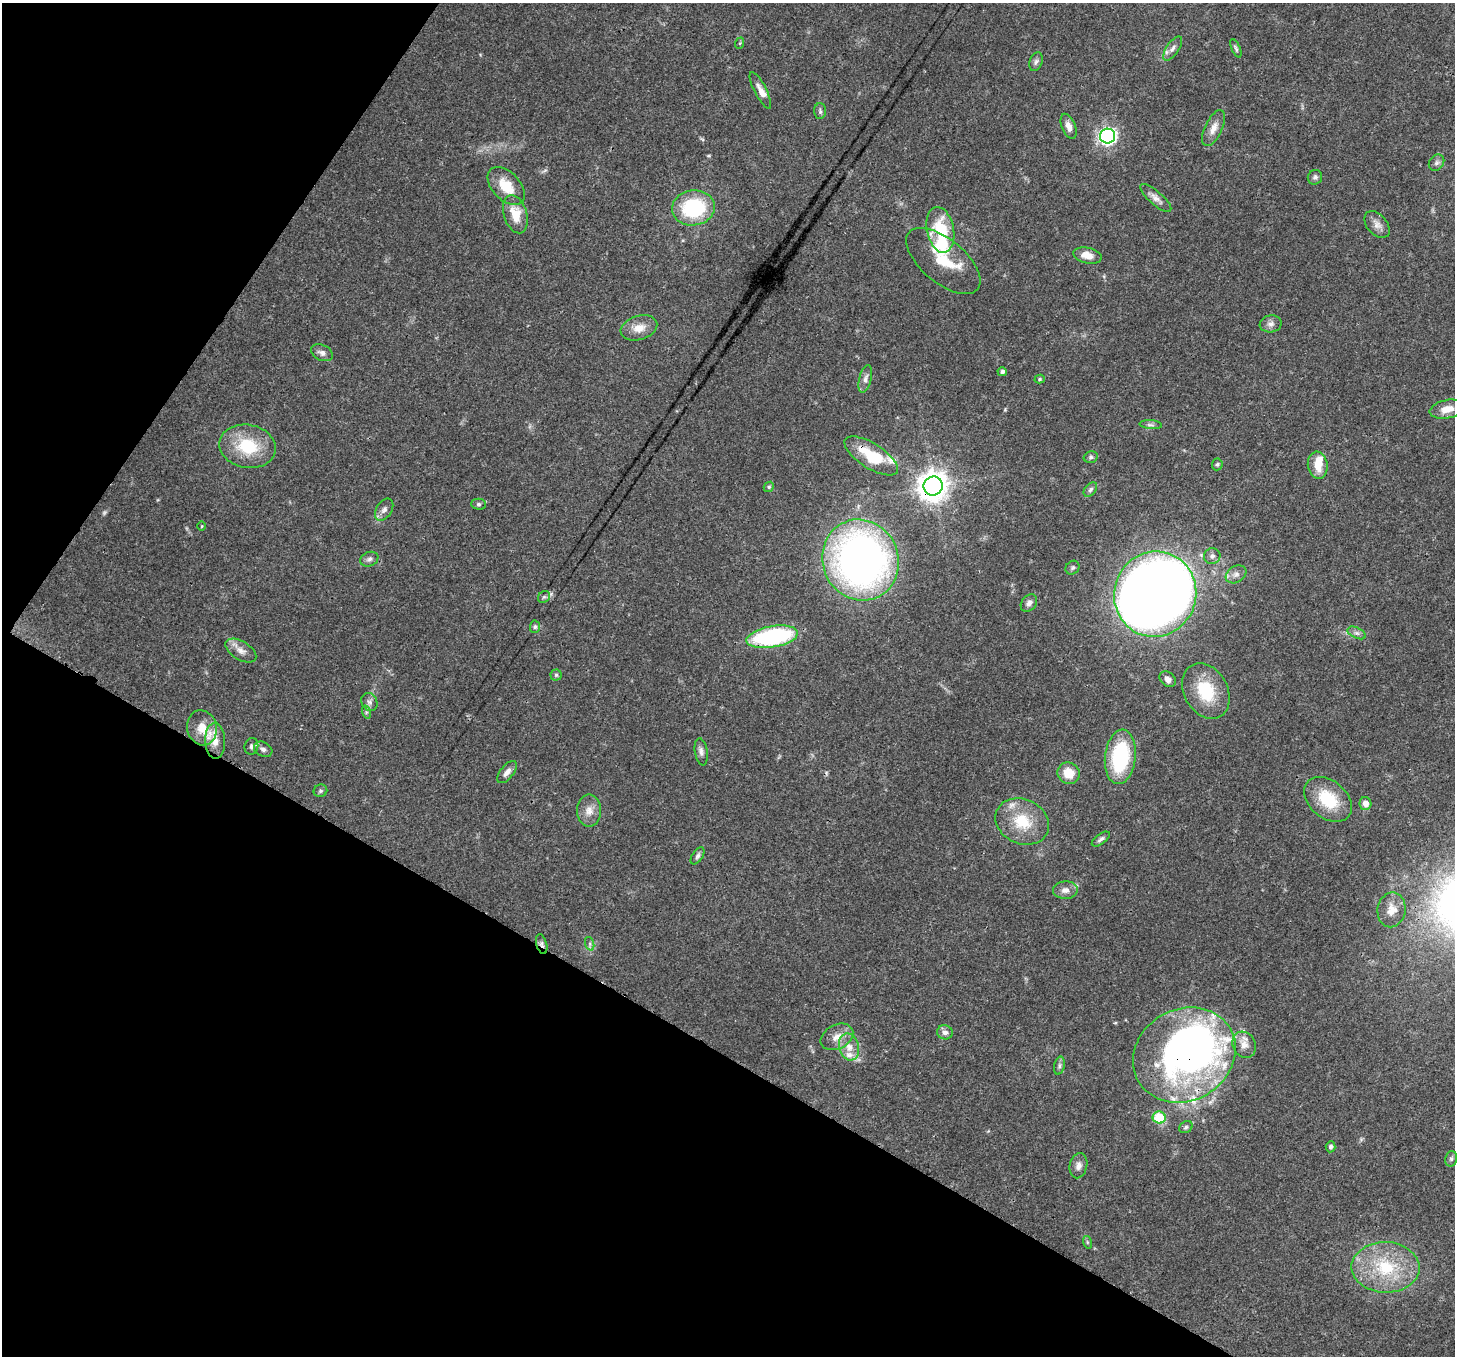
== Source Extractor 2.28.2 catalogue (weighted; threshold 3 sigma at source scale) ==
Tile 9 of 4 x 4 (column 1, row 3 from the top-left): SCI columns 77-1529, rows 1709-3062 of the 5960 x 6058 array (HDU 1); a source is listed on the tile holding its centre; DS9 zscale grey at full resolution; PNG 1457 x 1358 px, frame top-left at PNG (2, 3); each listed source drawn as its Kron ellipse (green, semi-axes under 4 px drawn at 4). Shown black and unused: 30% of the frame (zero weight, under 3 of 4 exposures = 8% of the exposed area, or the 3 px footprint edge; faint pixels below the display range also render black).
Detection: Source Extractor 2.28.2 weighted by HDU 2 'WHT'; one run over the whole footprint, this tile lists its part. Background 0.0595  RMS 0.0035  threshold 0.0158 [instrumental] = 3 sigma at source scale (4.5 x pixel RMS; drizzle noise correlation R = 1.50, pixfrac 1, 0.0396/0.0396 arcsec/px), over >= 5 px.
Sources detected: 105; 1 too faint to see at this stretch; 4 inside a brighter object's white glare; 1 cosmic-ray / hot-pixel residue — neither listed nor drawn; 12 inside a brighter listed object's ellipse — not listed separately; the other 87 listed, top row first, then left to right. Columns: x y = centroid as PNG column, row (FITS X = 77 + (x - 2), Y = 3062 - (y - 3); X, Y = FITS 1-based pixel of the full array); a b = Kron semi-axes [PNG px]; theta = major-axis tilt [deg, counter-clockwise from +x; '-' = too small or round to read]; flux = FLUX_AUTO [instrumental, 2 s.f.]
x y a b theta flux
740 43 6 3 71 0.36
1173 48 14 6 56 1.7
1236 48 10 4 -66 0.73
1036 62 10 6 70 1
760 90 20 6 -63 2.4
820 111 7 6 - 0.83
1069 126 13 7 -68 2.2
1214 128 19 8 65 3.2
1108 136 7 7 - 93
1436 163 9 7 52 1.1
1315 177 7 7 - 0.95
506 186 22 14 -46 8.4
1156 198 20 7 -41 2.1
693 208 21 17 8 26
515 214 19 11 -73 6.6
1377 225 15 10 -49 2.5
940 230 23 13 -78 16
1087 255 14 7 -12 3.8
943 261 44 22 -40 15
1271 324 11 8 11 1.7
639 328 19 12 17 4.3
322 353 11 7 -25 1.7
1002 372 5 4 - 1.2
865 379 14 6 76 1.8
1040 379 5 4 - 0.57
1447 409 18 9 11 3.9
1151 425 11 4 -5 0.94
248 446 28 21 -11 16
871 456 30 12 -32 14
1091 457 7 5 14 0.74
1217 464 6 5 - 0.63
1318 465 13 10 -81 5.2
933 486 9 9 - 470
769 487 5 4 - 0.5
1090 489 8 5 50 0.92
478 504 7 5 -2 0.7
384 510 12 7 57 1.8
201 526 4 3 - 0.37
1212 556 8 8 - 1.4
369 559 9 7 21 1.2
861 560 41 38 -68 180
1072 568 7 6 - 0.77
1236 574 11 8 32 1.9
1155 594 43 41 72 400
544 597 6 5 - 0.72
1029 603 9 7 49 1.4
535 627 6 5 - 0.61
1357 633 10 5 -26 1.2
772 637 26 10 10 47
241 651 17 9 -32 2.8
556 675 5 5 - 0.56
1168 679 9 7 -44 2
1206 691 29 21 -62 15
369 702 9 8 - 1.3
366 712 7 4 -73 0.54
202 728 18 15 -76 5.9
215 741 18 10 -87 3.9
251 746 8 6 75 1.1
263 749 10 7 -29 1.3
701 752 14 6 -81 1.5
1120 757 27 15 83 30
507 772 13 6 51 2.2
1068 773 11 10 - 5.8
320 791 7 6 - 0.74
1328 799 27 18 -40 14
1365 804 6 6 - 2.7
589 811 16 12 -89 3.6
1022 821 28 22 -24 13
1101 839 10 5 36 1.1
697 856 9 5 57 0.96
1065 890 12 9 2 2.3
1392 910 17 14 80 4.1
542 944 10 5 -74 1.1
590 944 7 4 -72 0.76
945 1032 8 7 - 1.6
837 1037 17 12 27 4.1
1244 1045 13 11 -62 3.5
849 1047 14 10 -75 3.6
1184 1055 53 46 30 130
1059 1066 9 5 78 0.95
1159 1117 6 6 - 13
1186 1127 7 5 29 0.79
1330 1147 5 5 - 0.91
1451 1159 8 6 75 0.82
1078 1166 13 8 76 2.1
1087 1242 6 4 -72 0.48
1386 1267 34 25 -1 22
Overlapping masked pixels (flux is a lower limit): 5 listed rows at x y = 871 456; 933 486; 772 637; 542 944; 1184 1055